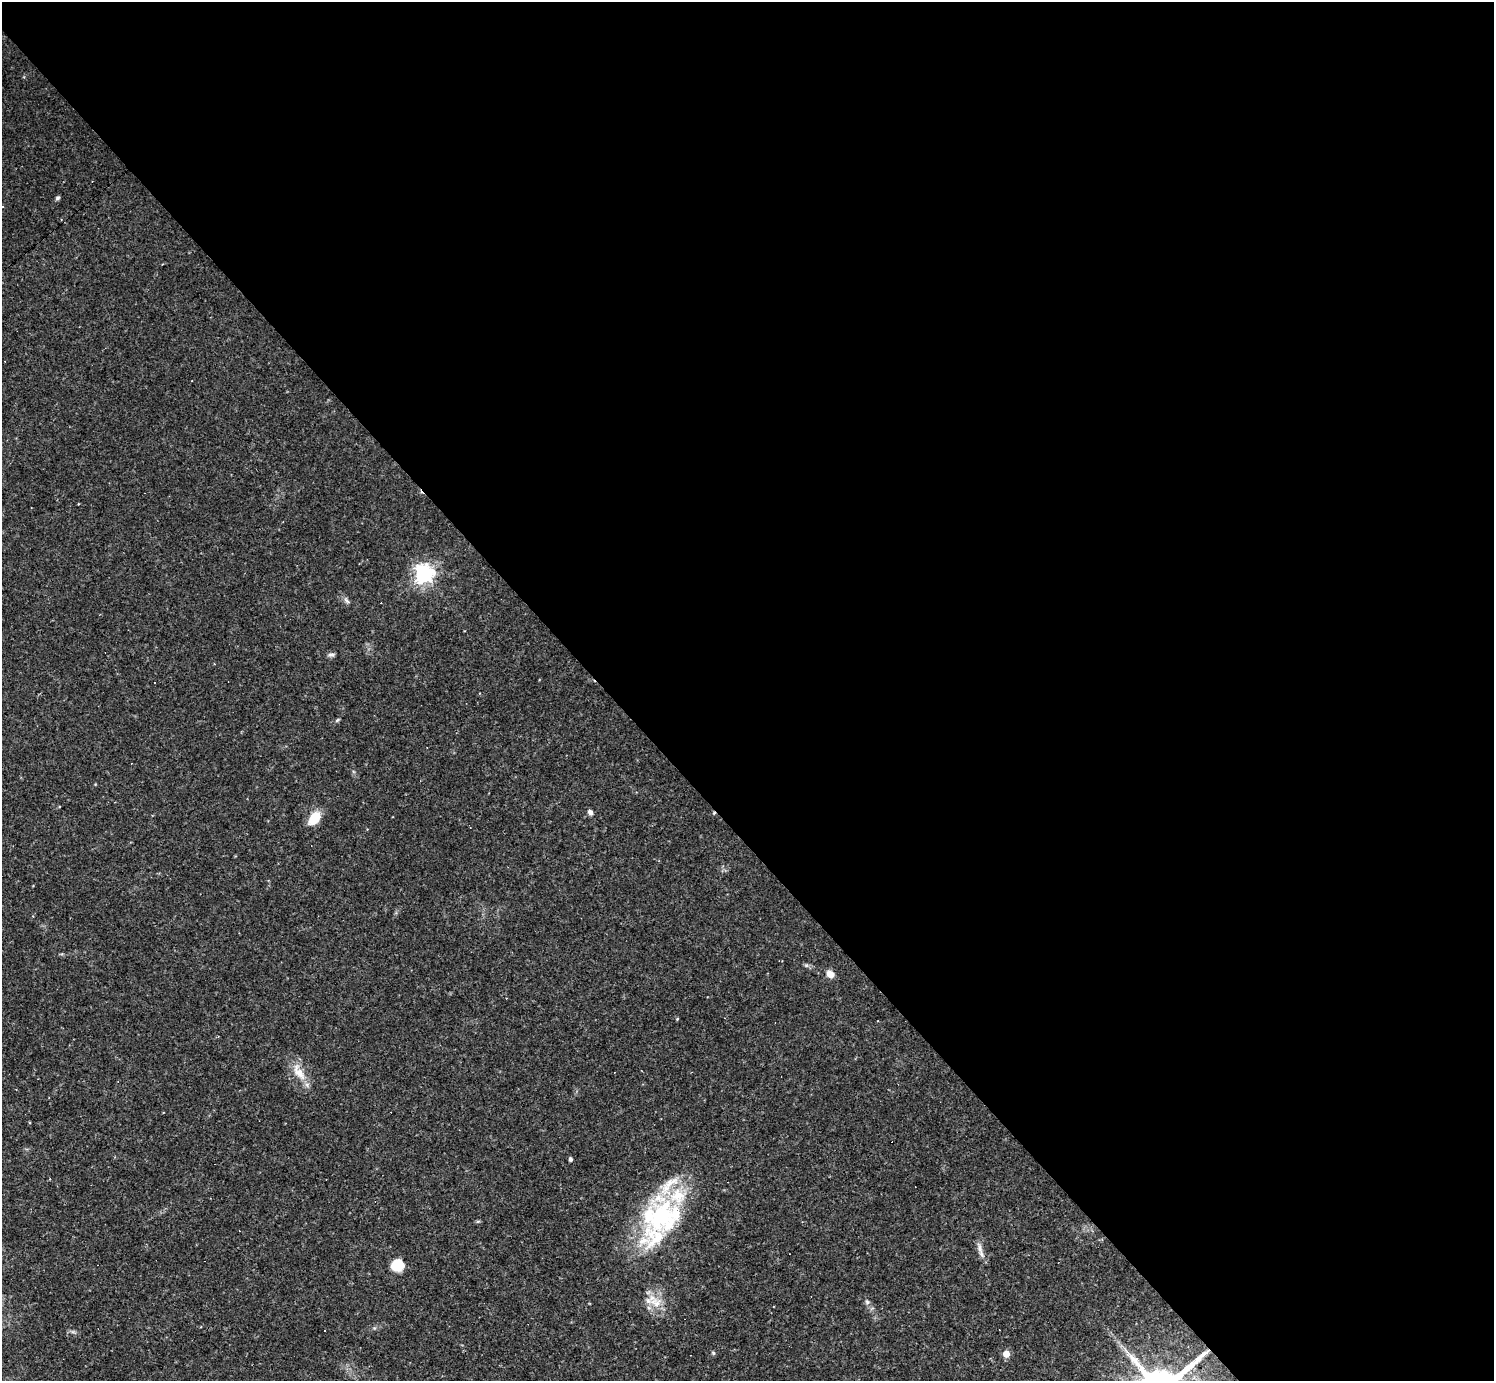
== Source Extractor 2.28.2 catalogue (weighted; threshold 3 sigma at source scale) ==
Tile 8 of 4 x 4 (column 4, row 2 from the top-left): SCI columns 4480-5971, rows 3050-4428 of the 5974 x 5972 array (HDU 1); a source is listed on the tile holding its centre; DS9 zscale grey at full resolution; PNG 1496 x 1383 px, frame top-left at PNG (2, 2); no overlay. Shown black and unused: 59% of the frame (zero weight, under 2 of 3 exposures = <1% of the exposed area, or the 3 px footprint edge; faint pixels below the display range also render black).
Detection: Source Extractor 2.28.2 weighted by HDU 2 'WHT'; one run over the whole footprint, this tile lists its part. Background 0.0633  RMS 0.0061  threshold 0.0274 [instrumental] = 3 sigma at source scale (4.5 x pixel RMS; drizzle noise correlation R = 1.50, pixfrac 1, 0.05/0.05 arcsec/px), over >= 5 px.
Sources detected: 36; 9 cosmic-ray / hot-pixel residue — not listed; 5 inside a brighter listed object's ellipse — not listed separately; the other 22 listed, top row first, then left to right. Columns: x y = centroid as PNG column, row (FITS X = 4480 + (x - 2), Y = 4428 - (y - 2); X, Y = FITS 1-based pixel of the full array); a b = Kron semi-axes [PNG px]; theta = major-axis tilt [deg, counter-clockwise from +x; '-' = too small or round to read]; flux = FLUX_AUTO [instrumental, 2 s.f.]
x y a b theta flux
57 198 6 5 - 1.2
2 207 2 2 - 0.67
424 573 7 7 - 310
346 600 12 5 -54 1.9
331 655 9 5 4 1.6
337 720 7 4 29 0.89
590 812 7 6 - 2
314 818 15 10 51 13
806 965 6 5 - 1.1
830 974 9 7 -39 4.5
677 1019 4 4 - 0.71
299 1072 29 12 -57 11
118 1081 3 2 - 0.39
570 1159 4 3 - 1.5
661 1216 61 40 63 78
980 1248 17 7 -77 3.8
397 1265 13 13 - 11
867 1302 6 6 - 1.3
656 1303 21 15 -14 12
73 1332 7 4 -18 1.2
713 1353 5 4 - 0.91
1006 1354 5 5 - 9.8
Isophote crosses this tile's border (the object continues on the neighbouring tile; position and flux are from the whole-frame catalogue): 1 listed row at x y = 2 207